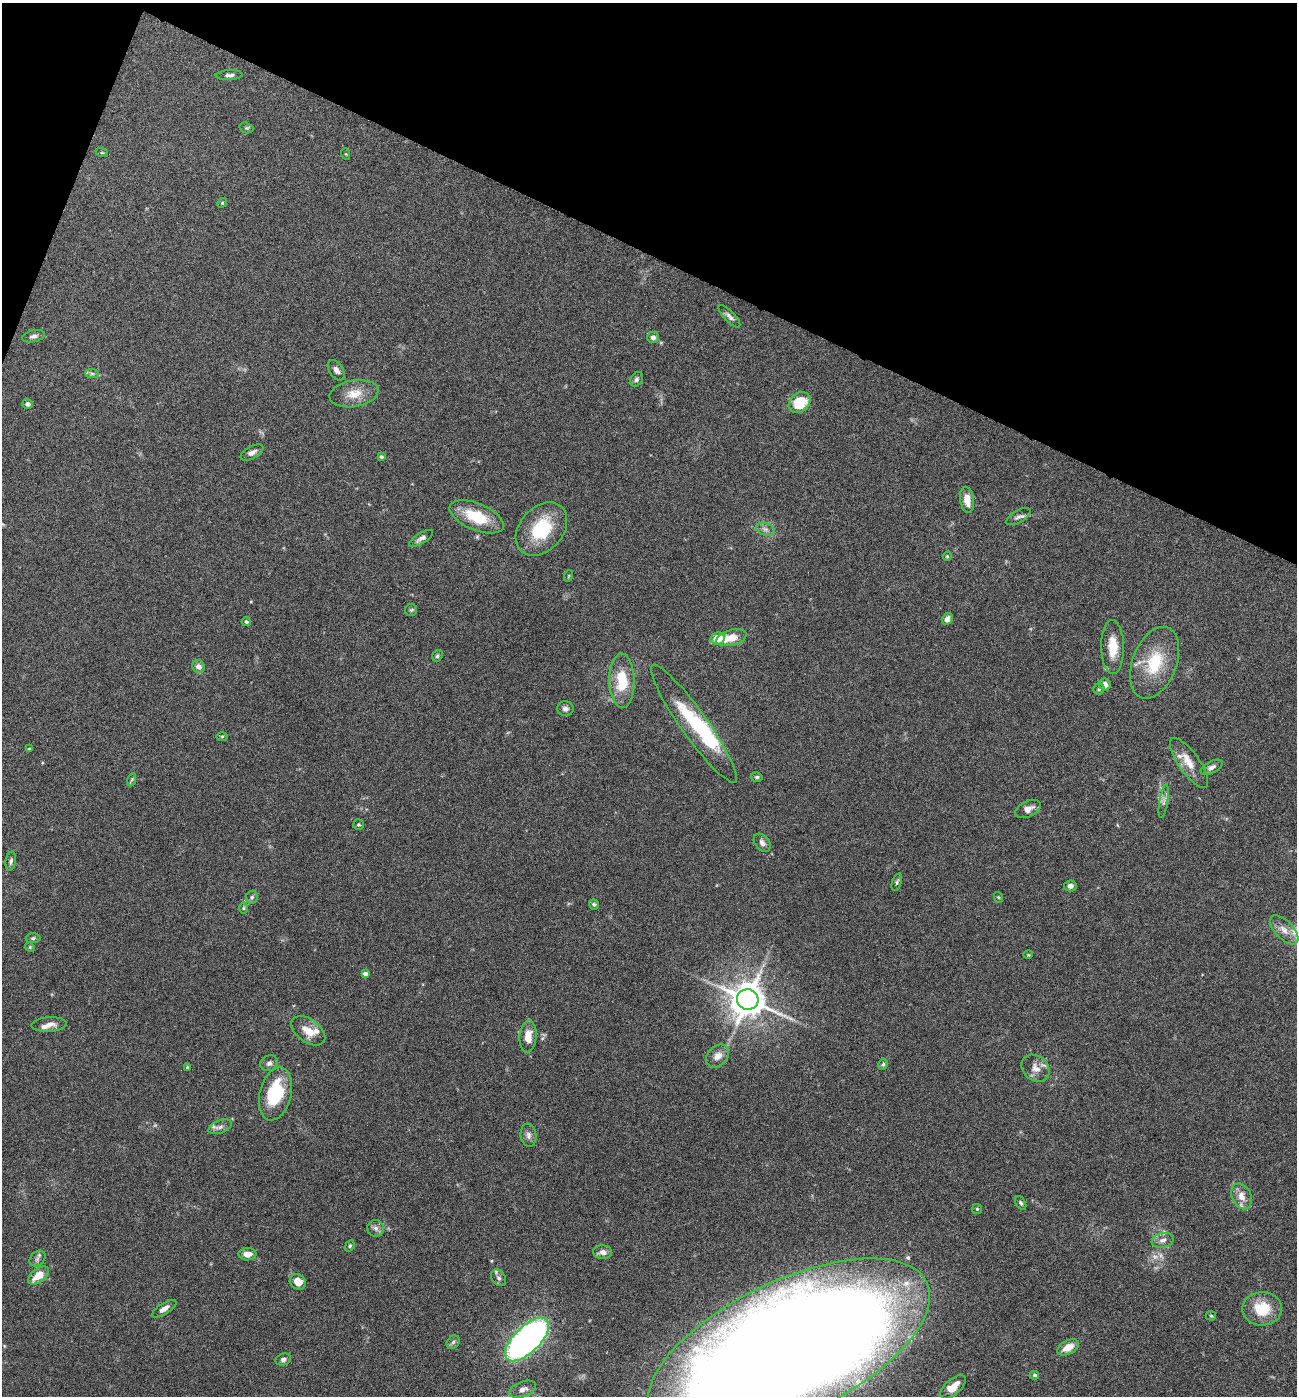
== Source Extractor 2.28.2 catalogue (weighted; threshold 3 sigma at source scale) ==
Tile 2 of 4 x 4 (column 2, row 1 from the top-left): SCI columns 1567-2861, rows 4182-5575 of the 5587 x 5578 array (HDU 1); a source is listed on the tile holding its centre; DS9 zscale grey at full resolution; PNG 1299 x 1398 px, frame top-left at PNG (2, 3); each listed source drawn as its Kron ellipse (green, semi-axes under 4 px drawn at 4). Shown black and unused: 20% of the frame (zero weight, under 4 of 8 exposures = <1% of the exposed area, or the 3 px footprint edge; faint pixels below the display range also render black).
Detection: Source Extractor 2.28.2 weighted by HDU 2 'WHT'; one run over the whole footprint, this tile lists its part. Background 0.0936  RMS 0.0046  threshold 0.0187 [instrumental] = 3 sigma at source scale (4.09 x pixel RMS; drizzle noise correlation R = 1.36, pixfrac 0.8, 0.05/0.05 arcsec/px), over >= 5 px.
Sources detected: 98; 3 inside a brighter listed object's ellipse — not listed separately; the other 95 listed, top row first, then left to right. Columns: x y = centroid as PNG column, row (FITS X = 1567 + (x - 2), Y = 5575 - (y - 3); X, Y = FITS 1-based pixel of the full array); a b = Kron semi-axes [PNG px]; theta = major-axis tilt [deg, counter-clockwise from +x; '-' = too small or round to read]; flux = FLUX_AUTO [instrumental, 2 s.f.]
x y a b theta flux
229 75 13 5 3 1.5
246 128 7 5 -18 0.66
102 153 6 4 -18 0.47
346 154 6 3 -71 0.37
222 203 5 4 - 0.47
729 316 14 5 -46 1.6
33 336 11 6 13 1.5
653 337 6 5 - 1.8
336 370 11 7 -56 1.8
92 373 7 4 -1 0.95
637 379 8 6 59 1.1
354 394 24 13 9 7
800 403 12 9 40 13
28 404 5 5 - 1.4
252 452 12 6 28 1.8
381 457 4 3 - 0.6
967 500 13 7 -81 4.7
477 517 29 13 -23 15
1018 517 13 6 30 1.7
541 529 30 21 48 21
765 529 9 6 -19 1.6
421 538 13 5 31 1.6
947 556 5 4 - 0.47
568 576 6 3 70 0.41
411 610 6 6 - 0.75
947 619 6 5 - 2.2
246 622 4 4 - 0.71
731 638 15 8 15 6.8
717 639 7 6 - 7.1
1113 647 27 11 -89 9.3
437 656 6 5 - 0.75
1155 663 37 22 69 19
199 667 7 6 - 2.3
622 681 27 12 -89 15
1105 684 6 6 - 2.5
1099 689 5 5 - 0.7
565 709 8 7 - 1.5
694 724 72 13 -55 25
222 736 6 4 1 0.45
29 749 3 3 - 0.56
1189 763 30 10 -55 6.6
1212 767 12 6 27 1.7
757 777 6 4 -13 0.79
131 780 7 4 70 0.59
1164 801 17 3 81 1.4
1028 809 13 7 25 3
358 825 5 5 - 0.61
762 843 10 7 -50 1.8
11 861 9 5 80 1.2
897 882 9 4 72 0.88
1070 886 6 5 - 1.6
252 897 6 6 - 0.97
998 897 5 3 - 0.43
594 904 5 4 - 0.76
243 908 6 4 89 0.56
1284 930 18 9 -46 4.2
33 938 7 5 1 0.76
30 947 5 4 - 0.53
1028 955 5 3 - 0.33
365 974 4 4 - 1.8
748 1000 11 10 - 900
49 1024 18 7 4 2.9
308 1031 19 11 -36 6.1
528 1037 16 8 86 6.1
718 1056 13 9 44 3.4
269 1063 9 7 30 1.5
883 1064 5 4 - 0.7
187 1068 4 3 - 0.55
1035 1068 15 12 -40 3.9
276 1094 27 15 76 25
220 1127 12 6 21 2
528 1135 11 8 -83 1.9
1242 1196 13 9 -66 4.4
1021 1203 7 4 -58 0.88
977 1209 5 5 - 0.55
376 1228 8 8 - 1.8
1163 1240 11 7 11 2.2
350 1246 6 4 68 0.65
603 1252 9 6 -2 2.4
247 1254 9 6 2 2.9
37 1258 9 7 46 1.3
38 1275 12 6 36 6.5
499 1278 9 6 -56 1.5
298 1282 8 7 - 4.8
164 1309 14 5 32 2.5
1262 1309 20 17 1 13
1211 1316 5 5 - 0.49
527 1339 28 13 44 160
453 1342 7 5 46 1
1068 1347 12 7 28 4.8
789 1348 153 67 26 1800
283 1359 8 5 19 1.3
1034 1375 5 3 - 0.62
953 1387 15 7 41 5.8
523 1389 14 7 21 2.6
Isophote crosses this tile's border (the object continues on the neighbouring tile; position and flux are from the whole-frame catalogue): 1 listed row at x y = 789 1348